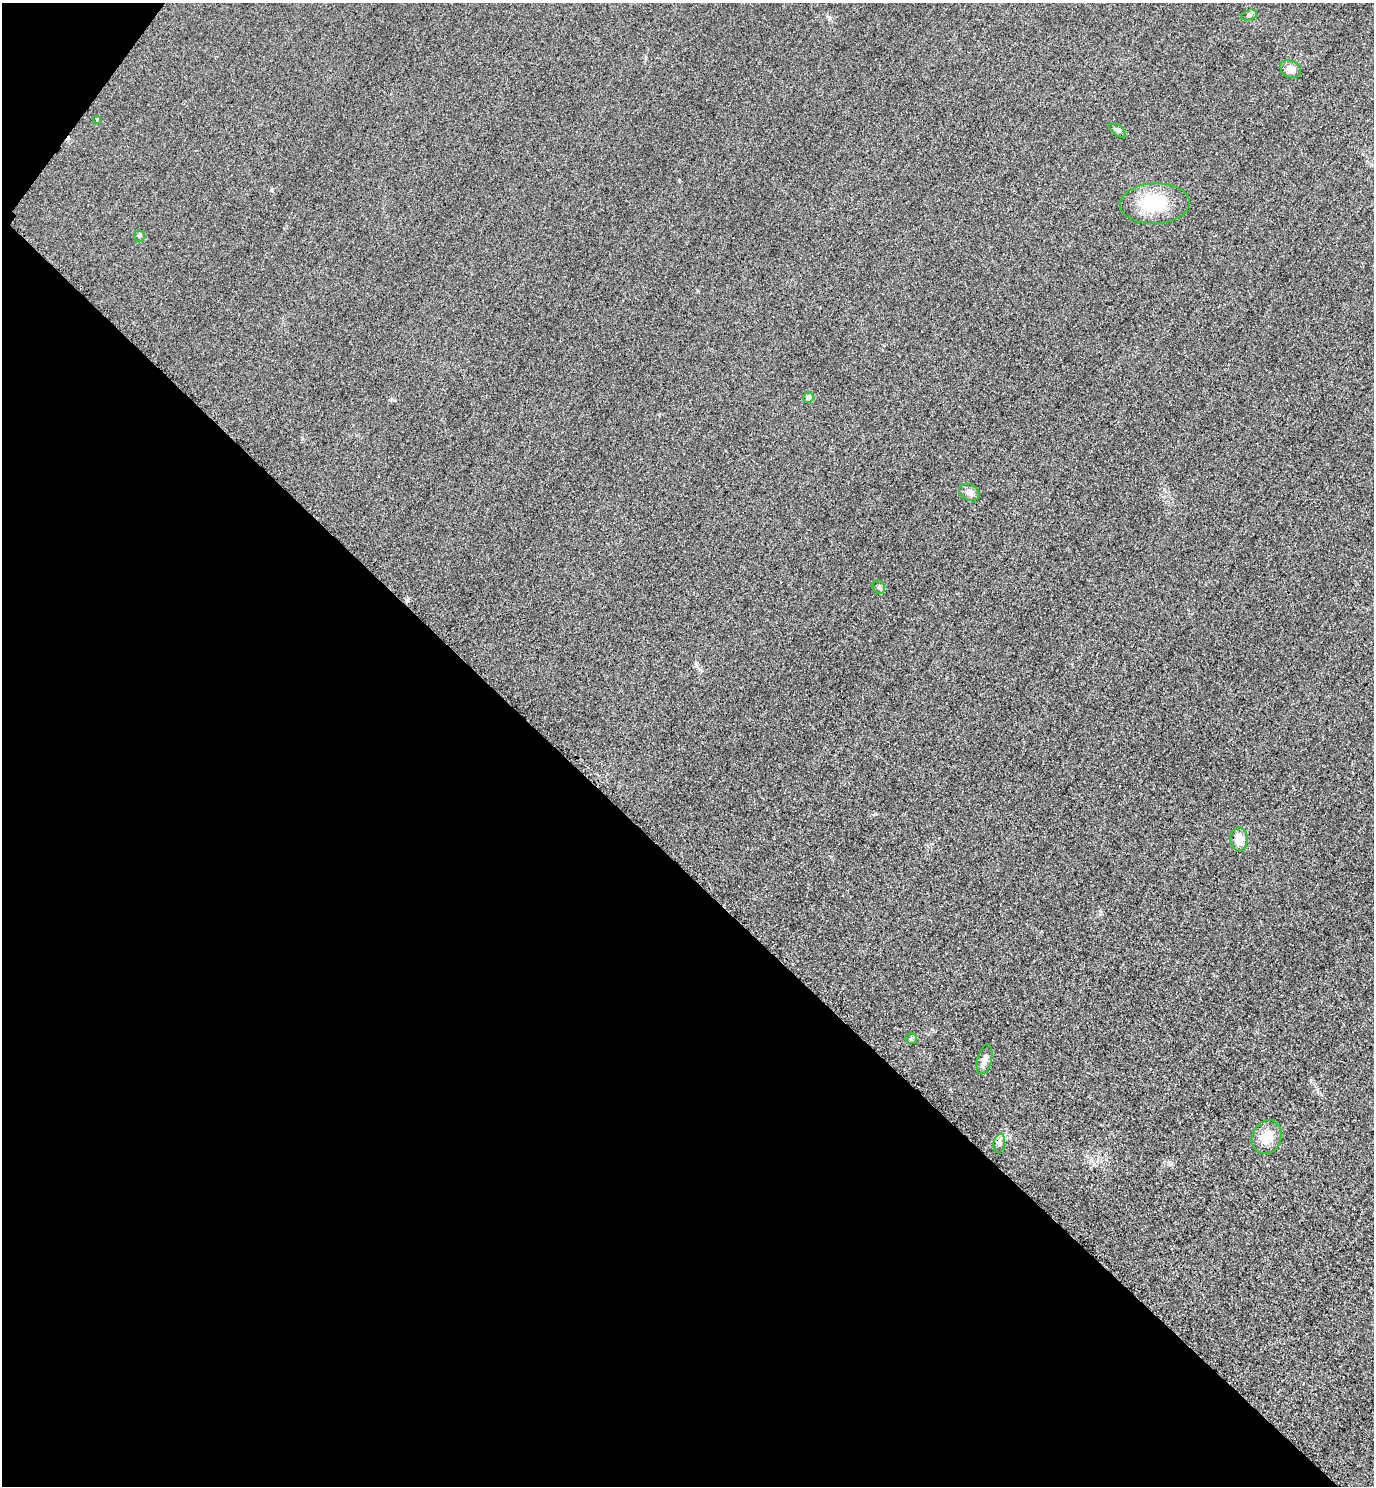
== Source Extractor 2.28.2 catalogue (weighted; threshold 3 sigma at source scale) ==
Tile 9 of 4 x 4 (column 1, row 3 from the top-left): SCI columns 325-1696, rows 1514-2997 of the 5996 x 5993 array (HDU 1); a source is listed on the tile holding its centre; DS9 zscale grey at full resolution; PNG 1376 x 1488 px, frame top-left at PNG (2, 3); each listed source drawn as its Kron ellipse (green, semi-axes under 4 px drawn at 4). Shown black and unused: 42% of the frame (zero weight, under 3 of 4 exposures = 3% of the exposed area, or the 3 px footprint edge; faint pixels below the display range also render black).
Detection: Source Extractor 2.28.2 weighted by HDU 2 'WHT'; one run over the whole footprint, this tile lists its part. Background 0.0498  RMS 0.017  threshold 0.0754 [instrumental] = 3 sigma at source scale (4.5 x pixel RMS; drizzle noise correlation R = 1.50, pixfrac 1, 0.05/0.05 arcsec/px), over >= 5 px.
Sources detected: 14; all 14 listed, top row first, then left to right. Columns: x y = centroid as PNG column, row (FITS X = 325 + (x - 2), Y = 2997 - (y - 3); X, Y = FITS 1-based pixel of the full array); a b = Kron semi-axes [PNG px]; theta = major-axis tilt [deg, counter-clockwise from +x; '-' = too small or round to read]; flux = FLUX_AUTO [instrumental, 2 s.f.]
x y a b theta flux
1249 15 8 5 15 4.1
1290 69 11 8 -29 13
97 119 4 4 - 1.2
1118 130 10 5 -40 3.8
1155 203 35 20 2 87
139 236 6 5 - 2.5
808 397 5 5 - 9.2
969 492 11 8 -28 11
879 587 7 6 - 4.1
1239 839 12 9 -85 19
911 1038 6 5 - 2.8
984 1059 15 7 76 9
1267 1137 17 14 64 30
999 1143 9 6 79 5.7
Unlisted compact peaks at least as high as the median listed source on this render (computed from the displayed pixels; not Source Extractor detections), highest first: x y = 271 190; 830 18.